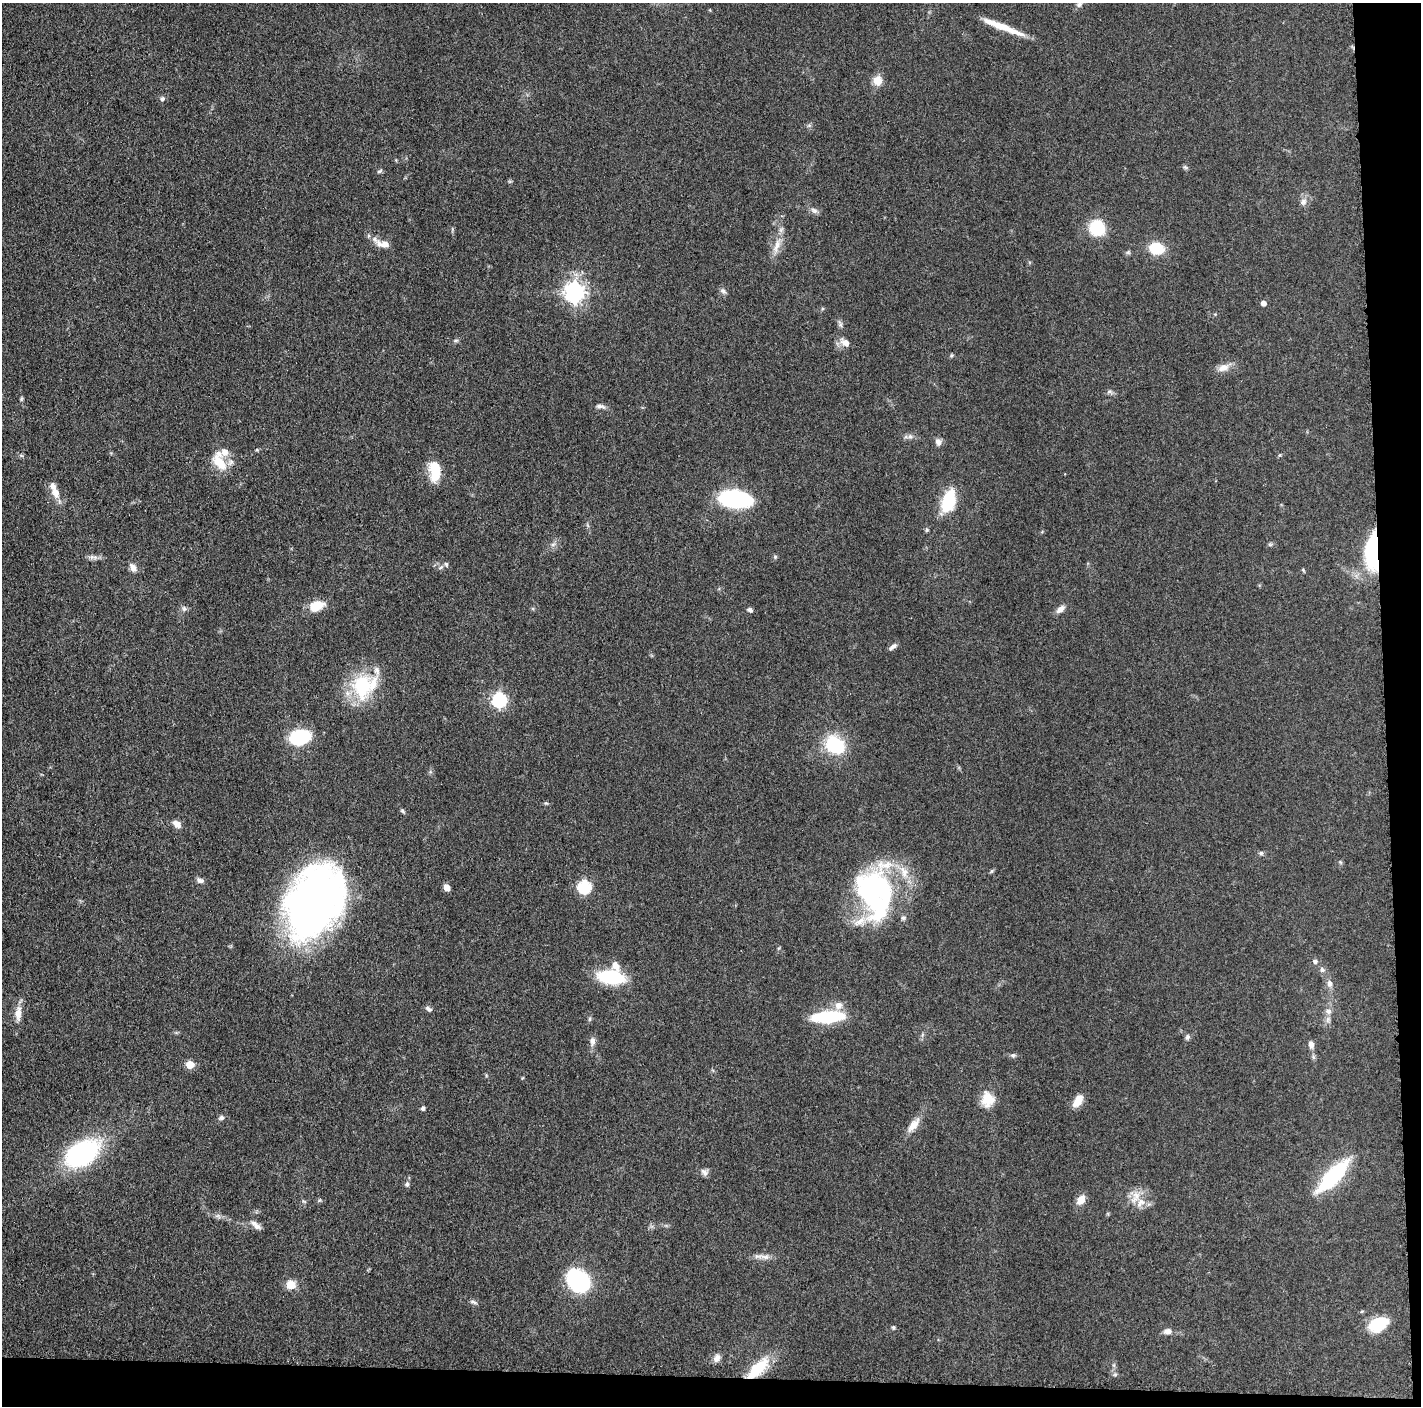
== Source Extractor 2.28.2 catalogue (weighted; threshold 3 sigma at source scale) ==
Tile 9 of 3 x 3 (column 3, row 3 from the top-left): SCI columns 2846-4264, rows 20-1423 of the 4280 x 4250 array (HDU 1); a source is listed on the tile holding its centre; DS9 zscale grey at full resolution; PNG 1423 x 1408 px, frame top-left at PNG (2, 3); no overlay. Shown black and unused: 5% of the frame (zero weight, under 3 of 5 exposures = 1% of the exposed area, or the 3 px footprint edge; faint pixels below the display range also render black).
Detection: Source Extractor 2.28.2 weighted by HDU 2 'WHT'; one run over the whole footprint, this tile lists its part. Background 0.0487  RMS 0.0053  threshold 0.0237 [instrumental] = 3 sigma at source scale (4.5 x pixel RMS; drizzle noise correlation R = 1.50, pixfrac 1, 0.05/0.05 arcsec/px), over >= 5 px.
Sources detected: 104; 1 inside a brighter object's white glare — not listed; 8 inside a brighter listed object's ellipse — not listed separately; the other 95 listed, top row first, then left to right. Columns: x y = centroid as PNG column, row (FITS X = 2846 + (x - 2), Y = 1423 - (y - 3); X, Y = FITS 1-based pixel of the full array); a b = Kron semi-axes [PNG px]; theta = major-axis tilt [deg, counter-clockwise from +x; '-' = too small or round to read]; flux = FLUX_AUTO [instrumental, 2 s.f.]
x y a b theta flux
1079 4 8 6 49 1.6
1003 27 51 6 -21 12
878 80 11 10 - 5.9
162 99 6 6 - 1.2
809 125 7 4 0 0.89
1185 167 7 5 -43 0.85
380 171 8 4 26 0.82
1303 202 9 6 89 2.1
814 210 11 5 -19 1.8
1097 228 13 12 - 24
383 244 19 8 -8 5.2
777 246 24 7 72 5.7
1156 248 12 10 -12 17
723 291 9 6 -37 1.6
575 292 7 7 - 290
1263 303 5 4 - 2.9
840 324 10 5 -71 1.4
456 340 6 4 19 0.83
845 342 12 7 -30 4
951 355 5 5 - 0.69
1223 368 16 9 18 4.3
1109 391 8 6 1 1.3
21 399 6 4 71 0.7
600 406 12 5 -10 1.9
910 436 6 6 - 1.4
938 442 9 7 -58 2.2
1279 455 6 3 70 0.54
219 462 26 12 -52 11
435 471 18 9 -85 19
55 492 14 9 -69 5.3
736 499 27 14 -7 55
949 501 19 11 74 28
553 544 7 4 18 1.1
1270 544 7 4 18 0.79
1375 556 33 18 -80 44
92 557 7 4 -17 1.5
775 557 5 5 - 0.78
446 564 6 5 - 1
133 568 11 7 -57 2.9
1303 570 6 4 -47 0.57
317 606 15 9 22 12
184 609 8 6 -75 1.4
1060 609 12 7 39 2.8
749 610 7 5 -18 1.2
893 647 11 5 38 1.8
362 686 36 26 88 30
499 700 6 6 - 96
300 737 14 10 12 43
835 745 23 18 -39 26
546 803 5 4 - 0.64
402 811 6 5 - 0.79
177 824 12 8 -38 3.2
1261 853 7 5 -1 1
200 880 9 6 -21 1.9
447 887 7 6 - 3.3
584 887 6 6 - 61
875 893 56 37 -71 100
315 901 64 44 61 300
1315 961 7 6 - 1.4
616 966 13 9 -60 4.1
1322 969 8 5 -31 1.3
611 977 22 11 -7 38
1329 983 9 7 -74 2.3
428 1009 9 6 -38 1.6
1328 1011 8 7 - 2.2
18 1013 19 9 86 5.4
828 1017 38 12 5 27
1187 1037 8 6 64 1.3
592 1041 10 7 -82 2.5
1311 1044 9 6 -82 2.4
1013 1055 7 5 -6 1.1
1313 1057 7 4 -89 0.97
190 1064 5 5 - 14
988 1099 17 14 -82 9.5
1078 1101 14 8 59 6.8
423 1108 5 4 - 1.4
221 1118 6 6 - 1.4
913 1125 22 8 51 5.5
82 1154 31 19 29 88
704 1172 12 7 -50 2.1
1333 1176 48 15 47 37
407 1184 7 5 89 1.2
1136 1197 20 10 66 6.4
1081 1200 10 7 52 5.8
256 1225 16 6 -41 2.7
766 1257 7 5 44 1.6
578 1281 22 16 -56 63
291 1285 13 12 - 5.1
473 1302 10 4 -19 1.2
1378 1324 19 12 27 20
893 1327 6 4 -75 0.78
1167 1331 10 7 8 2.7
717 1358 10 8 59 2.5
758 1368 34 13 44 17
1115 1375 6 4 0 0.85
Overlapping masked pixels (flux is a lower limit): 2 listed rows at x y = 1375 556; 758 1368
Isophote crosses this tile's border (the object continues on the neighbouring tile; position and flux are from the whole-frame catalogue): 1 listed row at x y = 1079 4